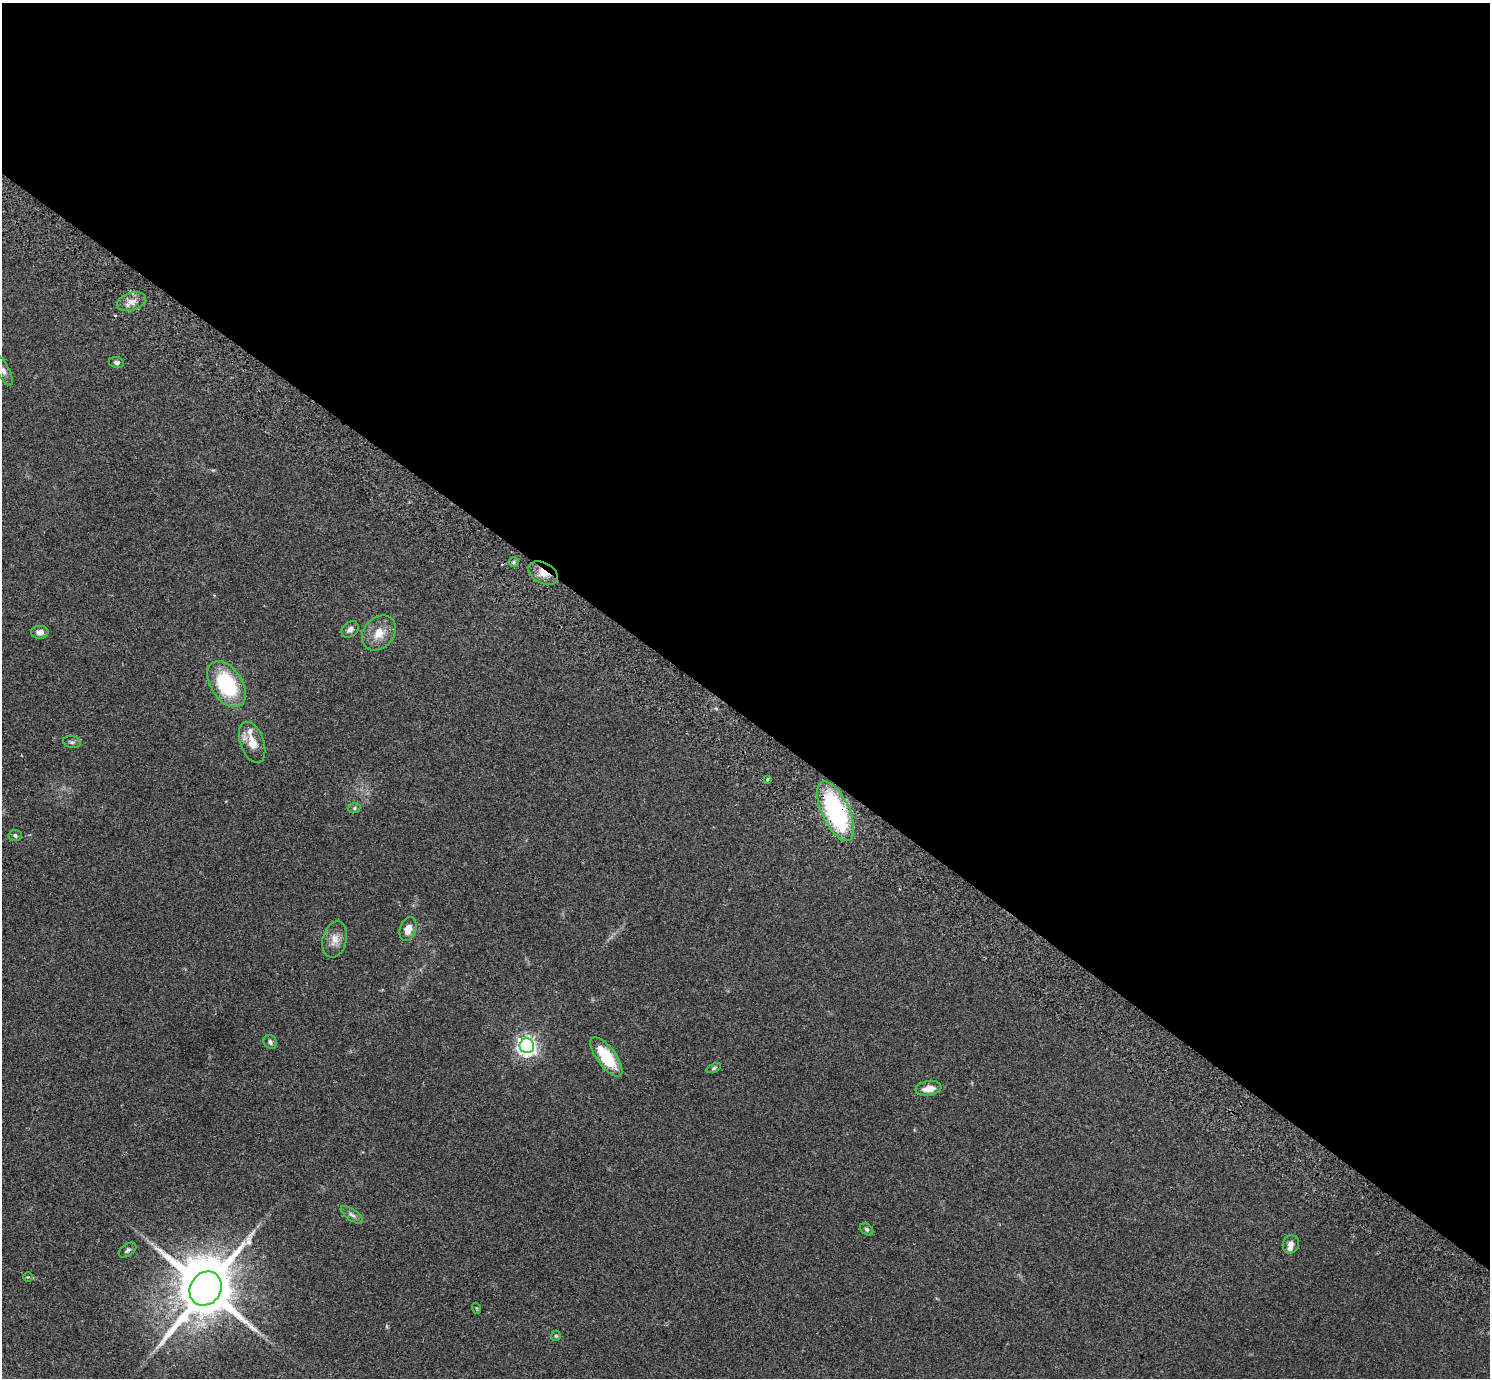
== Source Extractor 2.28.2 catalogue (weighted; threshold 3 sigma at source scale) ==
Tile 3 of 4 x 4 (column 3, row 1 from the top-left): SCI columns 3016-4503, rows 4332-5707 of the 6035 x 6052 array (HDU 1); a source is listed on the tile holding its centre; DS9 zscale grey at full resolution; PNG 1492 x 1380 px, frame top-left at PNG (2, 3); each listed source drawn as its Kron ellipse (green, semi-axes under 4 px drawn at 4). Shown black and unused: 52% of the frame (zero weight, under 2 of 3 exposures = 3% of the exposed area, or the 3 px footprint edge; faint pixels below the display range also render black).
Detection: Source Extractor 2.28.2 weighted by HDU 2 'WHT'; one run over the whole footprint, this tile lists its part. Background 0.0836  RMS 0.0076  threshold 0.034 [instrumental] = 3 sigma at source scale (4.5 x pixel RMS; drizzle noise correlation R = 1.50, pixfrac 1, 0.05/0.05 arcsec/px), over >= 5 px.
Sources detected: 34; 2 cosmic-ray / hot-pixel residue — neither listed nor drawn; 2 inside a brighter listed object's ellipse — not listed separately; the other 30 listed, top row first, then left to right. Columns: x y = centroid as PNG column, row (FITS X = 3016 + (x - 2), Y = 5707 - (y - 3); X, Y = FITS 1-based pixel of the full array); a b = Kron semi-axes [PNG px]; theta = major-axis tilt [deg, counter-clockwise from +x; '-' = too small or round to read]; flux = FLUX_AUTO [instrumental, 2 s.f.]
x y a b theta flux
131 301 15 9 17 6
116 362 8 5 -9 1.7
3 370 17 6 -61 3.8
514 562 5 4 - 1.1
543 573 16 10 -28 8.6
350 629 9 7 41 3.2
40 632 9 6 2 3.9
379 633 19 15 49 12
227 684 26 15 -56 59
72 742 9 5 -9 1.6
252 742 21 12 -71 11
768 779 3 3 - 1.2
354 808 6 5 - 1.2
836 811 32 13 -66 100
15 835 6 5 - 1.6
408 929 12 8 73 7.2
335 940 18 12 76 8
270 1042 7 6 - 1.9
527 1046 7 7 - 330
606 1057 23 9 -54 31
714 1068 8 4 26 1.2
928 1088 13 7 9 7.5
352 1215 13 5 -35 2.7
867 1229 7 5 -39 1.6
1291 1244 9 8 - 3.6
128 1250 10 6 34 1.9
28 1277 5 4 - 0.94
206 1289 18 15 57 5700
476 1308 6 3 -70 0.77
556 1336 5 4 - 1.2
Overlapping masked pixels (flux is a lower limit): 2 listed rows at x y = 543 573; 836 811
Isophote crosses this tile's border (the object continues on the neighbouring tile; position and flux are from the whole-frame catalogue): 1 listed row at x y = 3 370